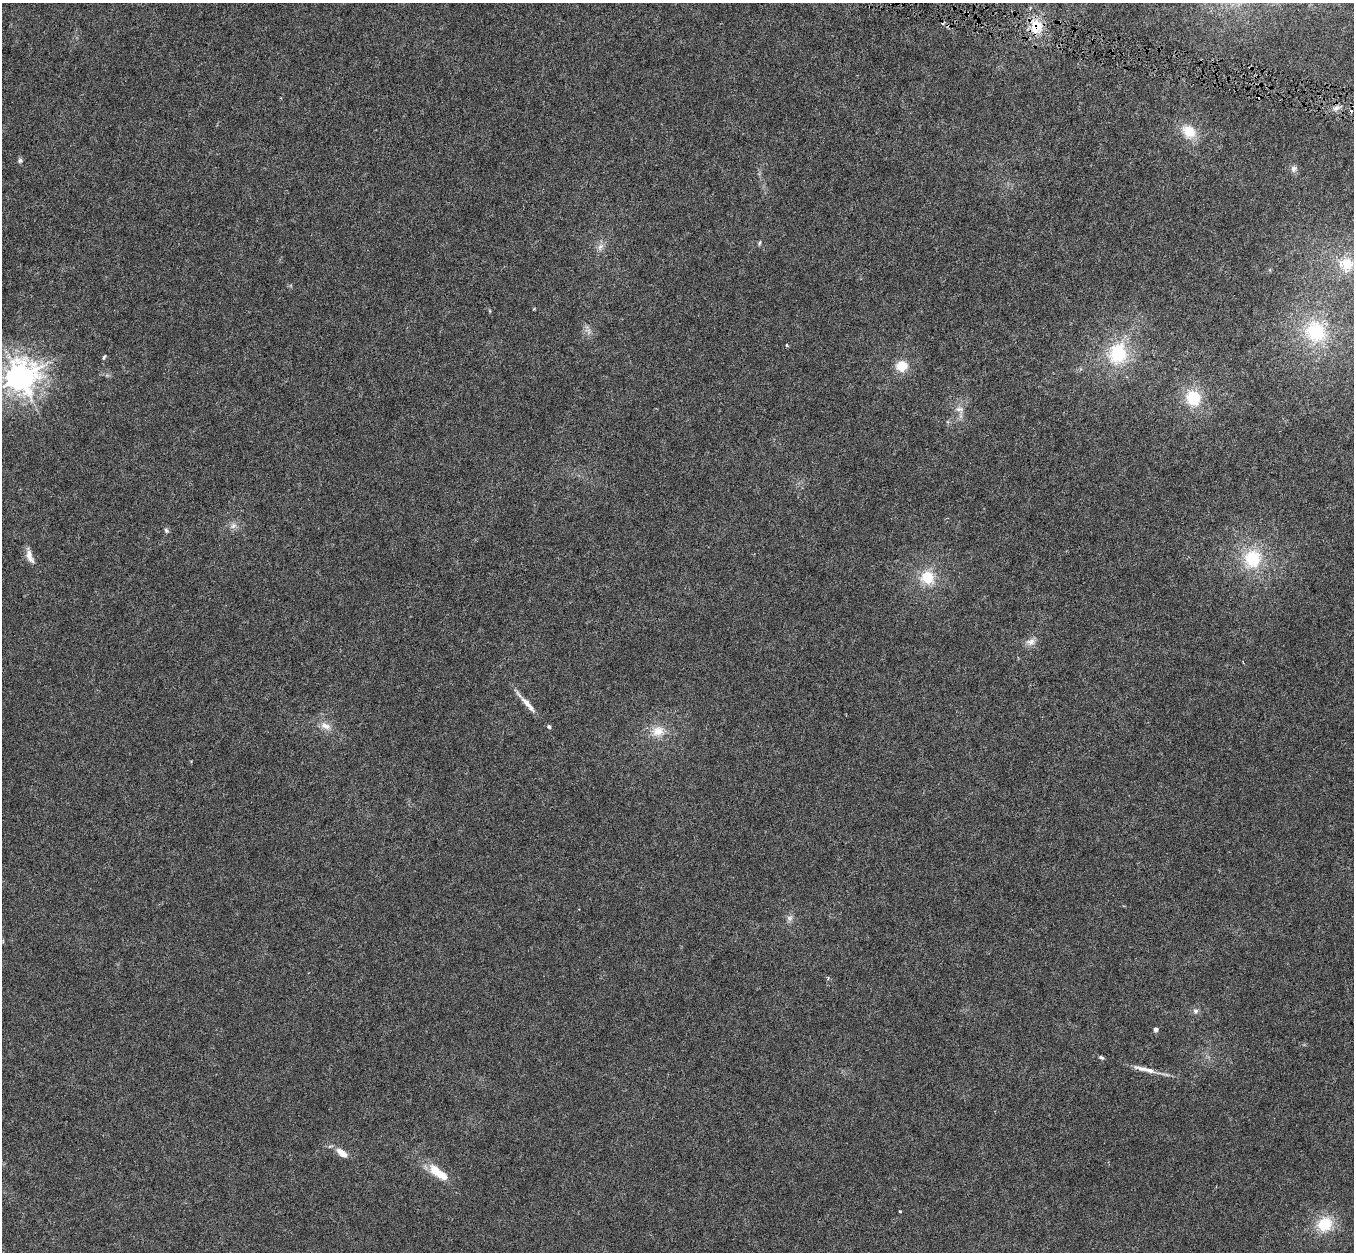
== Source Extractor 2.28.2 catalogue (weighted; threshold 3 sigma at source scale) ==
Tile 10 of 4 x 4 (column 2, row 3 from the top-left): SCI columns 1364-2715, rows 1578-2827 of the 5422 x 5593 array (HDU 1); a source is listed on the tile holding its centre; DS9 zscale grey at full resolution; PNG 1356 x 1254 px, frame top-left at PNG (2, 3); no overlay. Shown black and unused: <1% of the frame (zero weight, under 4 of 8 exposures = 1% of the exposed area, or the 3 px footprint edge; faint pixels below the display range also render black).
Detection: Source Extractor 2.28.2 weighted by HDU 2 'WHT'; one run over the whole footprint, this tile lists its part. Background 0.00445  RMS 9.8e-04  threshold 0.004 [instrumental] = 3 sigma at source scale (4.09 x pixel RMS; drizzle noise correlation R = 1.36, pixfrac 0.8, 0.0396/0.0396 arcsec/px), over >= 5 px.
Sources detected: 45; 4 cosmic-ray / hot-pixel residue — not listed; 2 inside a brighter listed object's ellipse — not listed separately; the other 39 listed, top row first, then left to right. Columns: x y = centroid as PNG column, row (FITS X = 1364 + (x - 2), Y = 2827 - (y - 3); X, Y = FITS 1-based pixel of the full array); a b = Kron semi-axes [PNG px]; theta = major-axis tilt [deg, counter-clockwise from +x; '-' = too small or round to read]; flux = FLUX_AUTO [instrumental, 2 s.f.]
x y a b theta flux
1036 26 17 15 71 2.2
1336 108 9 6 16 0.39
1189 132 19 15 -42 2
20 161 7 6 - 0.2
1294 169 10 8 71 0.35
759 243 7 4 69 0.14
600 247 12 7 61 0.46
1346 264 24 23 - 3.2
534 309 4 3 - 0.083
490 311 6 3 -71 0.084
588 331 11 6 -77 0.38
1315 332 29 26 -52 6.6
787 345 5 3 - 0.083
1118 354 27 23 69 5.5
104 357 7 4 66 0.13
902 366 13 11 16 1.6
20 377 10 10 - 120
1193 398 18 16 -68 3.1
959 409 15 10 -27 0.67
233 526 10 8 28 0.46
166 530 7 5 -57 0.19
29 556 17 7 -71 0.76
1252 559 23 21 78 4.5
927 577 16 15 - 2.6
1031 642 14 10 13 0.59
527 704 27 6 -48 0.96
325 726 16 9 -21 0.8
549 727 6 5 - 0.17
658 731 18 14 18 1.5
790 918 10 8 62 0.37
828 978 4 4 - 0.11
1196 1011 8 7 - 0.3
1156 1029 4 4 - 0.41
1101 1057 7 4 -21 0.18
1142 1068 26 6 -13 0.82
342 1153 15 7 -36 0.96
435 1171 12 8 -56 1.6
900 1211 3 3 - 0.12
1325 1224 17 14 36 3.1
Overlapping masked pixels (flux is a lower limit): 1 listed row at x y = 1036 26
Isophote crosses this tile's border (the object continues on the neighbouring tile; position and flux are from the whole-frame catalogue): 1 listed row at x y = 20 377